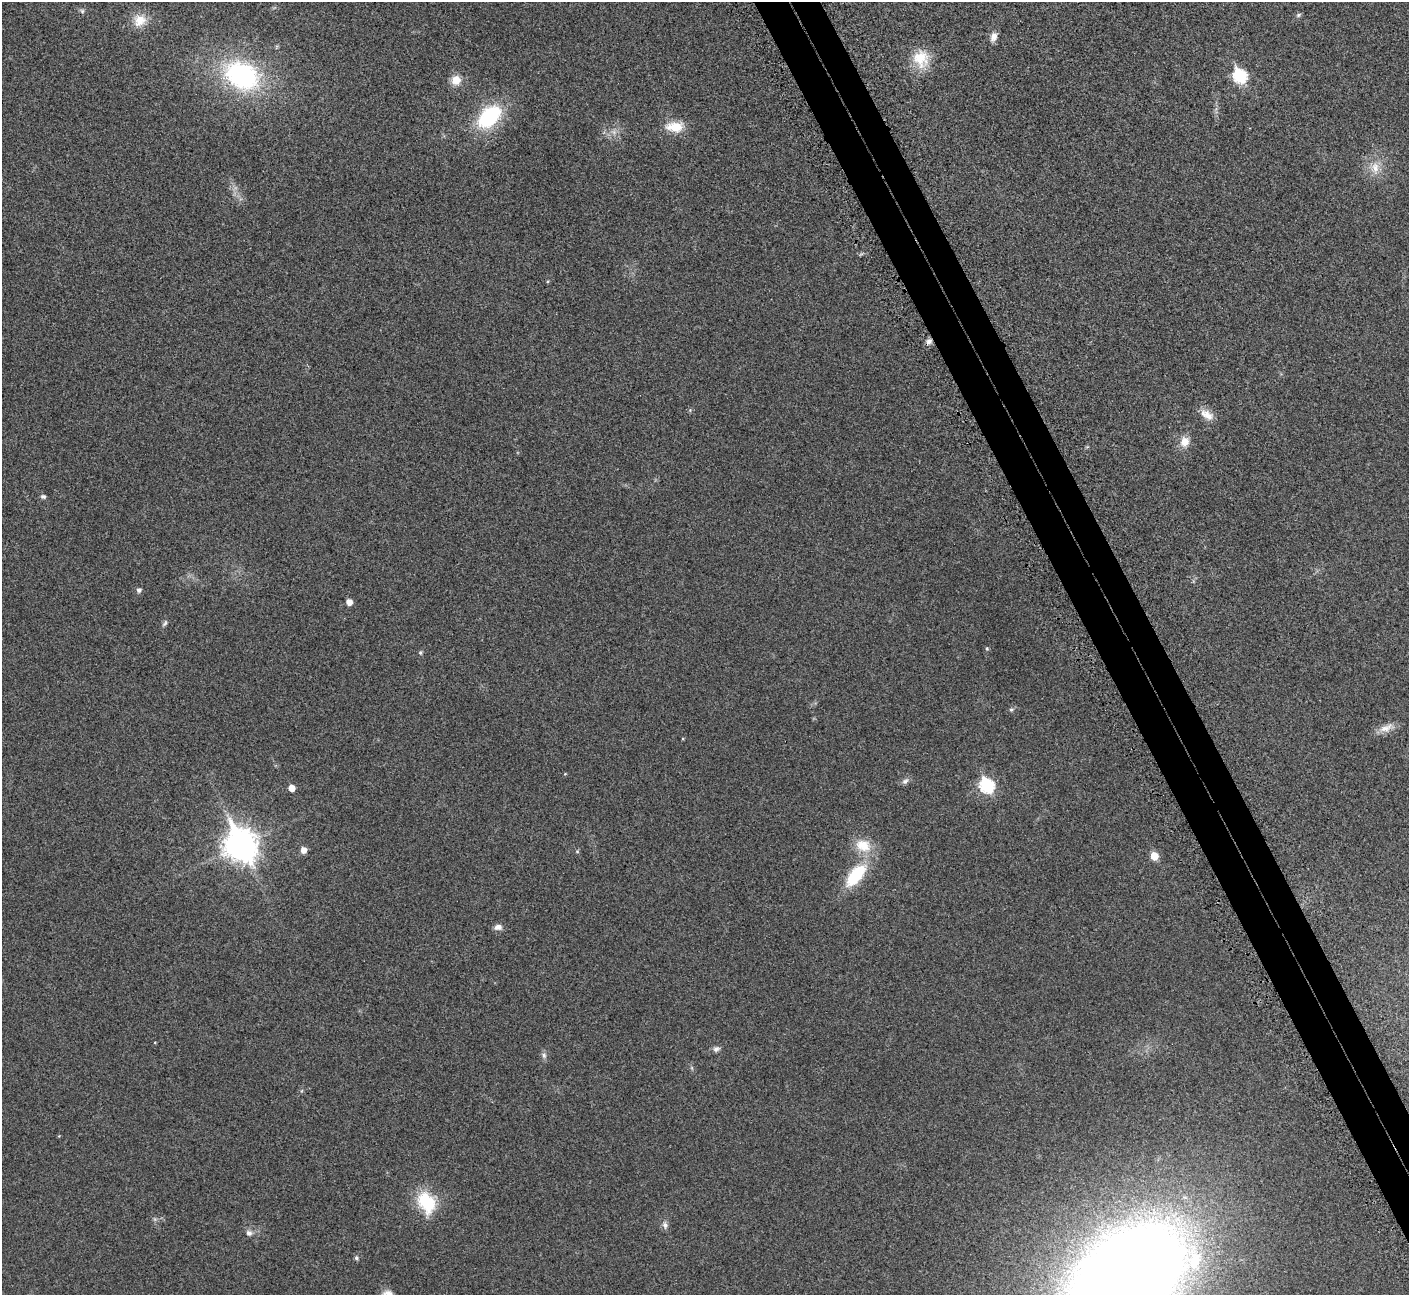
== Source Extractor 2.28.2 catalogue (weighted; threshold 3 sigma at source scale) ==
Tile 6 of 4 x 4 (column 2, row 2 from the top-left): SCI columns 1500-2906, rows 2834-4126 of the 5816 x 5795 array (HDU 1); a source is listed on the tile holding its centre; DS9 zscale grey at full resolution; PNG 1411 x 1297 px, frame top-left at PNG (2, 2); no overlay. Shown black and unused: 4% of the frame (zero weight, under 3 of 5 exposures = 5% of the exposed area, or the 3 px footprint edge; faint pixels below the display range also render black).
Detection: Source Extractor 2.28.2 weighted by HDU 2 'WHT'; one run over the whole footprint, this tile lists its part. Background 0.0258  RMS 0.006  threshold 0.0271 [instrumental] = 3 sigma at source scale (4.5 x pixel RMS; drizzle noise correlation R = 1.50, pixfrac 1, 0.05/0.05 arcsec/px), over >= 5 px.
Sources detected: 43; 1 too faint to see at this stretch — not listed; the other 42 listed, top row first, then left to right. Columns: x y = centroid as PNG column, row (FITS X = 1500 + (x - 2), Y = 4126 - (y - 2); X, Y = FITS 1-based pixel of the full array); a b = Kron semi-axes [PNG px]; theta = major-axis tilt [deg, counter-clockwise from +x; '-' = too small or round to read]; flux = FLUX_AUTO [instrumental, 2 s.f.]
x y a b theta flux
82 11 6 5 - 1.1
1298 15 7 5 28 1
139 20 17 15 31 9.1
994 37 12 8 67 3.6
921 58 24 21 -77 15
242 75 40 29 -25 88
1240 76 8 7 - 69
456 80 11 11 - 6.7
489 117 28 18 44 44
675 127 24 13 1 11
1375 168 19 12 89 8.3
548 281 5 3 - 0.52
929 342 9 6 40 2.4
690 410 5 5 - 0.75
1208 415 17 12 -49 6.1
1185 441 12 10 71 6.4
43 497 7 5 -12 1.4
139 590 5 5 - 1.8
349 602 5 5 - 4.6
165 623 10 5 54 1.3
987 649 5 4 - 0.71
420 652 5 5 - 0.99
1011 709 5 5 - 1
1386 728 21 9 23 5.7
565 774 4 4 - 0.5
905 781 11 7 40 2
987 785 7 7 - 78
292 788 5 5 - 6.3
241 845 12 10 -62 890
863 845 23 17 -18 13
303 850 5 5 - 4.5
577 851 6 4 0 0.67
1154 856 5 5 - 12
856 875 29 13 50 31
498 927 11 7 5 2.9
716 1049 10 7 19 2
544 1055 9 7 -72 1.9
426 1202 27 19 -62 26
665 1225 12 7 -79 2.3
249 1233 9 8 - 2.4
356 1258 5 5 - 1.3
1125 1279 91 55 38 1400
Overlapping masked pixels (flux is a lower limit): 1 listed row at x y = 929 342
Isophote crosses this tile's border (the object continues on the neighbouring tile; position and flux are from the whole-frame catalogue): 1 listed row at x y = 1125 1279